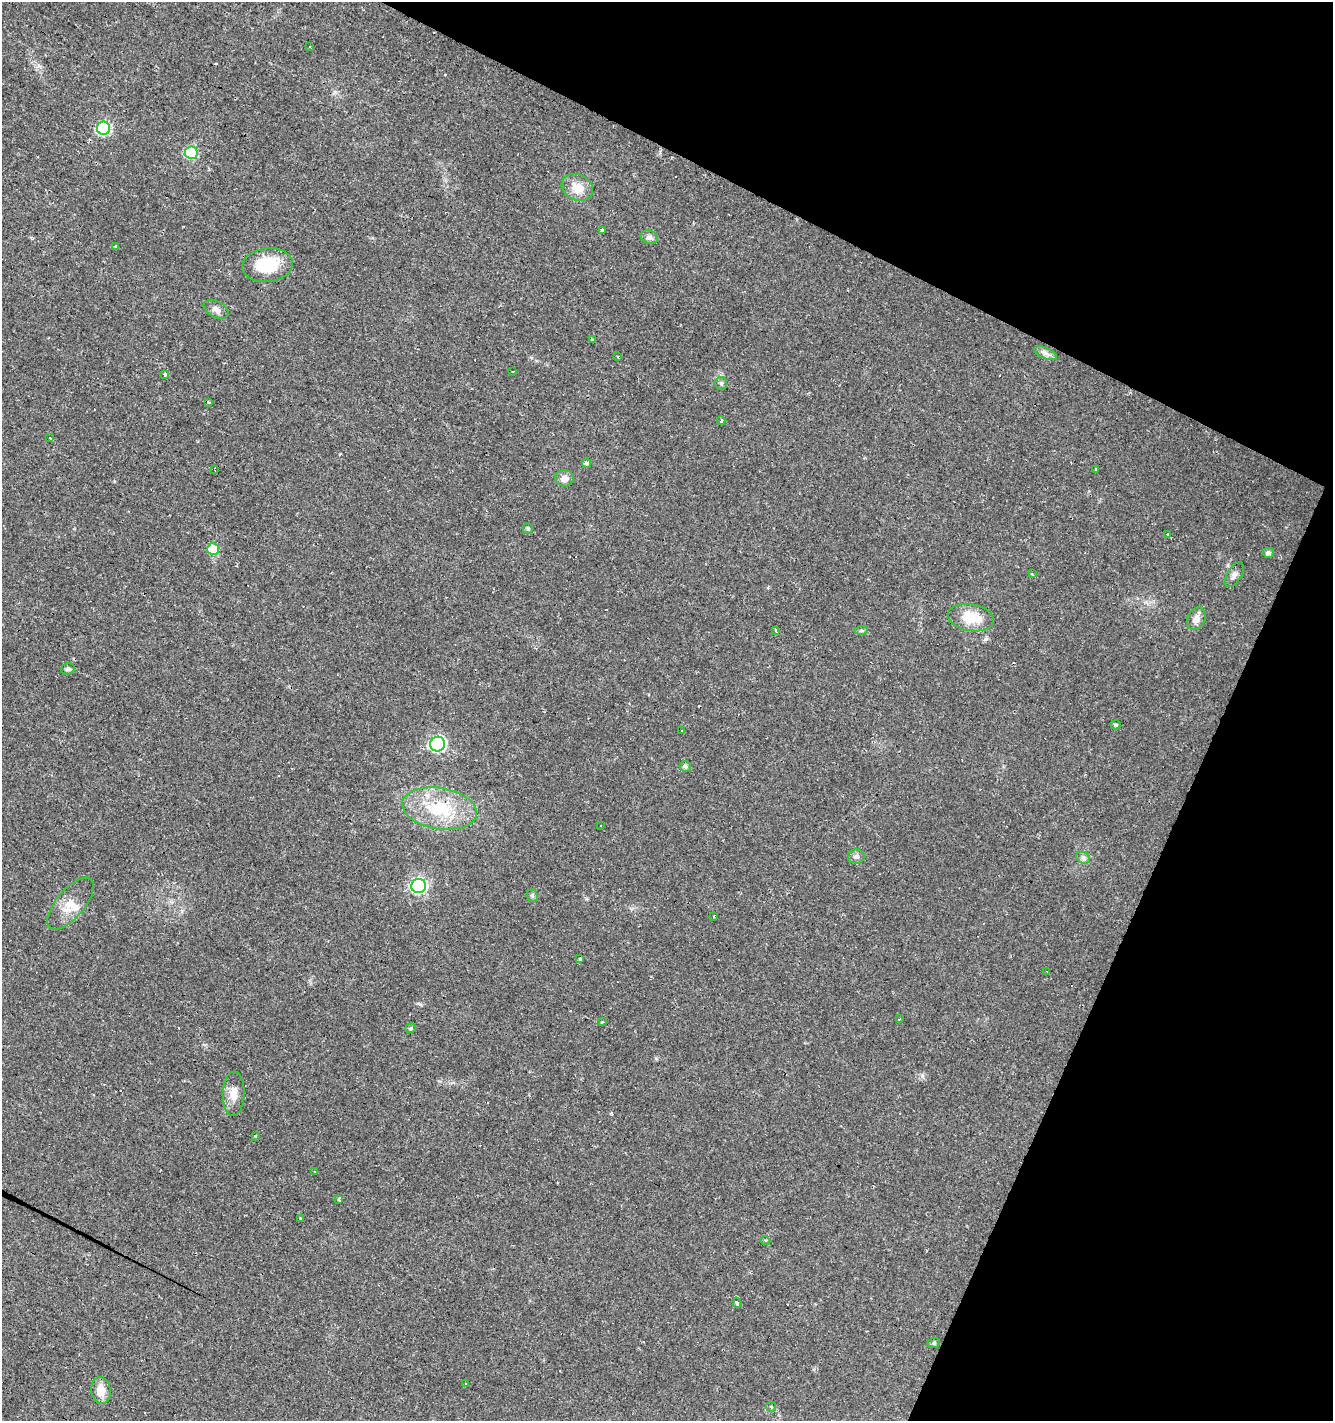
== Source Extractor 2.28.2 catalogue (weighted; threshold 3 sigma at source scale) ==
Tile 8 of 4 x 4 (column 4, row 2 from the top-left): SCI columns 4258-5588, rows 2838-4256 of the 5786 x 5675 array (HDU 1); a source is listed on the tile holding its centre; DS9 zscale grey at full resolution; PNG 1335 x 1423 px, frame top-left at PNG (2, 2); each listed source drawn as its Kron ellipse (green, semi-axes under 4 px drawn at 4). Shown black and unused: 23% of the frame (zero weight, under 2 of 3 exposures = <1% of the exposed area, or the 3 px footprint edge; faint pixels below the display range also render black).
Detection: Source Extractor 2.28.2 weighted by HDU 2 'WHT'; one run over the whole footprint, this tile lists its part. Background 0.0182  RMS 0.0035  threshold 0.0157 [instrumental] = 3 sigma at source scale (4.5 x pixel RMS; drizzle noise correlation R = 1.50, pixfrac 1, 0.0396/0.0396 arcsec/px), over >= 5 px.
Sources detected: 84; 22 cosmic-ray / hot-pixel residue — neither listed nor drawn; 1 inside a brighter listed object's ellipse — not listed separately; the other 61 listed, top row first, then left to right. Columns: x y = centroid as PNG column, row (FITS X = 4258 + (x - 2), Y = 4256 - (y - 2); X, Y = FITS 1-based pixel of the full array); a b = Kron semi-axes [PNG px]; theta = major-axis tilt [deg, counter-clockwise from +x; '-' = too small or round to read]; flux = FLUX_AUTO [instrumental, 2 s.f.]
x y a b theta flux
309 46 3 2 - 0.42
104 128 6 6 - 40
191 153 6 6 - 33
577 187 16 13 -27 5.8
602 230 3 3 - 4.7
649 237 9 6 -15 1.1
116 247 3 3 - 5.5
267 265 25 17 6 17
216 309 13 8 -29 2
592 340 3 3 - 0.95
1046 353 12 5 -24 1.5
618 357 4 2 - 0.45
513 372 3 2 - 0.32
165 375 3 3 - 5.4
721 383 6 6 - 0.85
209 402 3 2 - 0.47
721 421 4 3 - 0.52
50 437 3 3 - 1
586 463 5 4 - 0.94
215 469 4 2 - 0.29
1096 469 4 3 - 0.47
564 478 9 8 - 2.4
528 529 5 5 - 0.68
1168 535 3 3 - 1.4
213 549 6 6 - 12
1268 553 5 5 - 1.1
1032 574 4 4 - 0.27
1234 575 14 7 58 1.5
971 618 23 13 -9 9.4
1196 619 12 9 62 2.8
861 630 6 4 1 0.58
776 631 4 3 - 0.61
68 669 7 5 15 0.7
1116 725 5 4 - 0.63
682 730 3 3 - 0.67
438 744 7 7 - 73
685 766 6 5 - 1
439 809 38 20 -10 19
600 825 3 3 - 0.66
856 856 8 7 - 1.2
1083 858 7 5 -29 0.95
418 886 7 7 - 83
532 896 6 5 - 0.61
71 903 31 14 50 6.4
714 917 3 3 - 0.85
580 959 4 3 - 2.5
1047 971 3 2 - 0.28
899 1019 3 2 - 0.31
602 1022 4 3 - 0.37
410 1028 5 4 - 0.57
234 1094 22 11 88 4
256 1136 3 3 - 2
315 1171 3 2 - 0.45
339 1199 3 3 - 0.63
300 1218 3 3 - 0.34
765 1240 5 3 - 0.35
737 1303 5 4 - 1
934 1343 6 5 - 0.56
465 1384 3 3 - 0.76
101 1390 13 10 -83 4.8
771 1407 5 4 - 0.41
Unlisted compact peaks at least as high as the median listed source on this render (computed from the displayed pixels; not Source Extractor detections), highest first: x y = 420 1004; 922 1076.